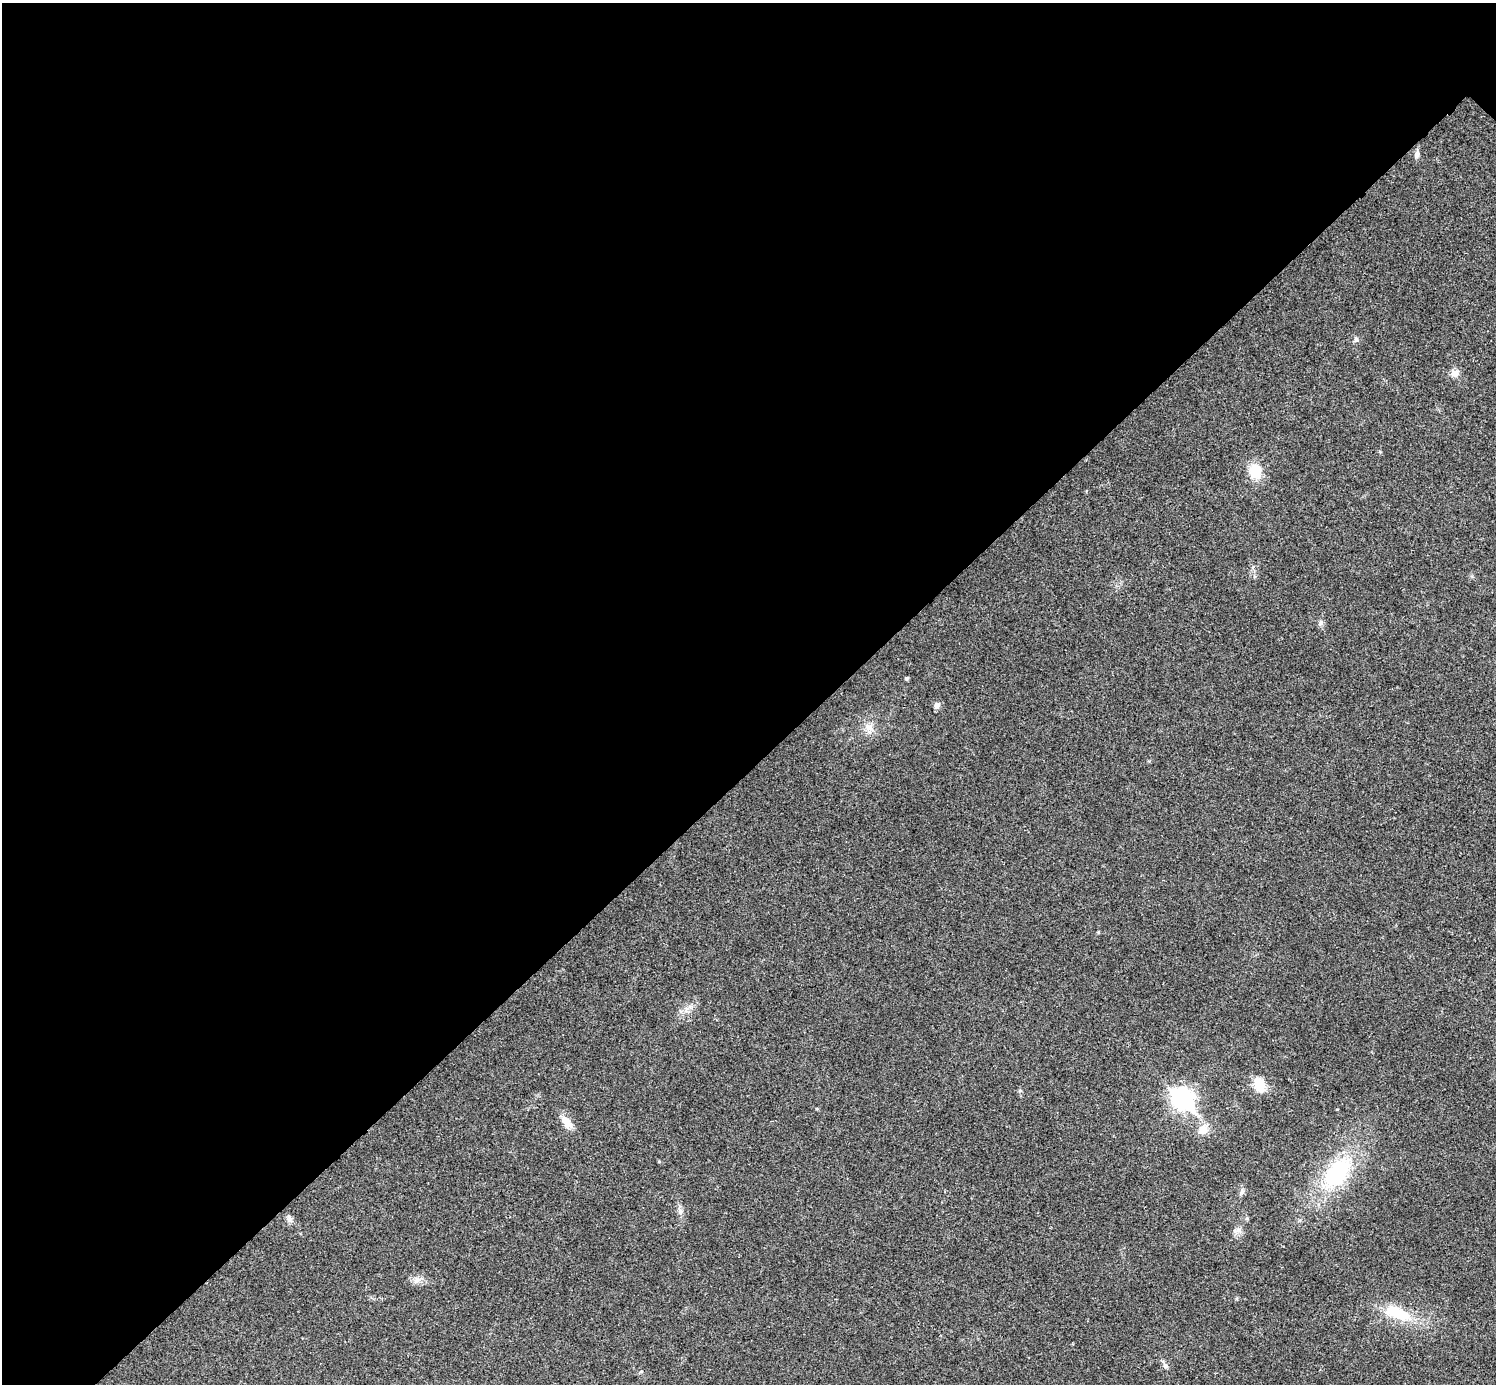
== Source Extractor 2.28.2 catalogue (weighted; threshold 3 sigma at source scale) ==
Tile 5 of 4 x 4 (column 1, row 2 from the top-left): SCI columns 6-1499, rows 3063-4444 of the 5983 x 5983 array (HDU 1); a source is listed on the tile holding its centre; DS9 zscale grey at full resolution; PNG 1498 x 1386 px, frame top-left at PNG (2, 3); no overlay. Shown black and unused: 55% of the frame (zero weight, under 3 of 4 exposures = <1% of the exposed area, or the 3 px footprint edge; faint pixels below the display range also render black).
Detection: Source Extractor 2.28.2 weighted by HDU 2 'WHT'; one run over the whole footprint, this tile lists its part. Background 0.0219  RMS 0.0055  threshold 0.0249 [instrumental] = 3 sigma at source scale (4.5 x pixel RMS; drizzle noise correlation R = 1.50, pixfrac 1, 0.05/0.05 arcsec/px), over >= 5 px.
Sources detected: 21; all 21 listed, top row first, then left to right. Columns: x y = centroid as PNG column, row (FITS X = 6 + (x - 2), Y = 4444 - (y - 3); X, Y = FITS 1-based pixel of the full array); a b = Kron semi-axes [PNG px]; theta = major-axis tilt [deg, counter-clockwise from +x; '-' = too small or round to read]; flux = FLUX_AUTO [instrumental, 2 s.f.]
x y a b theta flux
1417 154 9 7 79 2
1356 339 6 5 - 1.2
1455 373 11 9 18 2.9
1255 471 14 12 -85 13
1321 623 8 5 55 1.4
907 678 4 4 - 0.84
937 705 8 7 - 2.1
868 727 13 9 -12 4.2
686 1009 10 3 69 1.3
1259 1085 17 12 -72 9.6
1020 1091 6 4 -19 0.62
1183 1099 10 8 -53 280
1337 1109 4 3 - 0.39
567 1123 21 10 -53 5.3
1203 1130 10 9 - 6.3
1337 1173 43 24 49 47
289 1218 10 7 -74 1.9
1237 1230 11 5 25 2.1
417 1280 10 6 17 2.5
1397 1313 41 15 -21 20
1166 1366 6 6 - 1.1
Unlisted compact peaks at least as high as the median listed source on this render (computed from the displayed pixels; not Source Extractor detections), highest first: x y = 1242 1192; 680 1211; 1098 932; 1236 1299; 641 1371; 1472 576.